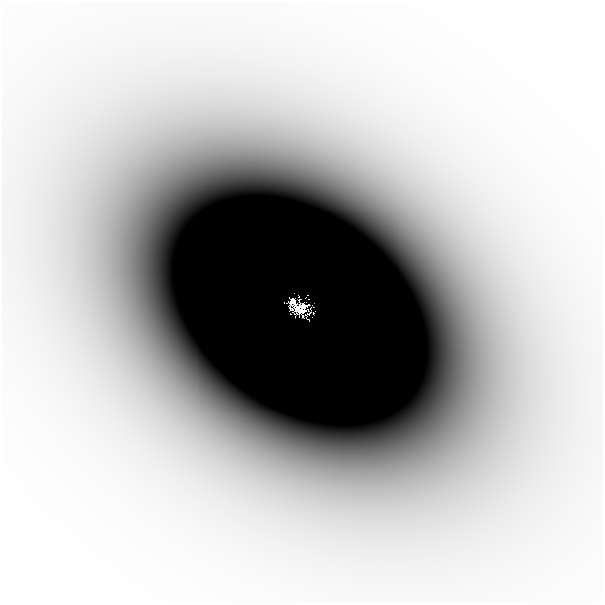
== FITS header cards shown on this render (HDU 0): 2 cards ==
NAXIS1  =                  601
NAXIS2  =                  601

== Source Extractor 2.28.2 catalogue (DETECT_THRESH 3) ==
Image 601 x 601 px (HDU 0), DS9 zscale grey, 1 PNG px = 1 image px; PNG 605 x 605 px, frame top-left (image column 1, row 601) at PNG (2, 2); no overlay
Background -6.02e-05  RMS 2.8e-05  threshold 8.53e-05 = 3 sigma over >= 5 px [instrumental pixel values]
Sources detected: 3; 1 with non-positive FLUX_AUTO (blend fragments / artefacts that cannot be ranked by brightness) is not listed; the other 2 listed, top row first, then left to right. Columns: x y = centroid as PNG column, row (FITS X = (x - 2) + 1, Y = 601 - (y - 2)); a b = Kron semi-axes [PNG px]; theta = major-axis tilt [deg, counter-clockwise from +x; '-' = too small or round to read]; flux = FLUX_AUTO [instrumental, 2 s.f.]
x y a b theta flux
292 301 6 5 - 0.36
276 411 28 24 -19 0.12
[1 non-positive-flux detection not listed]